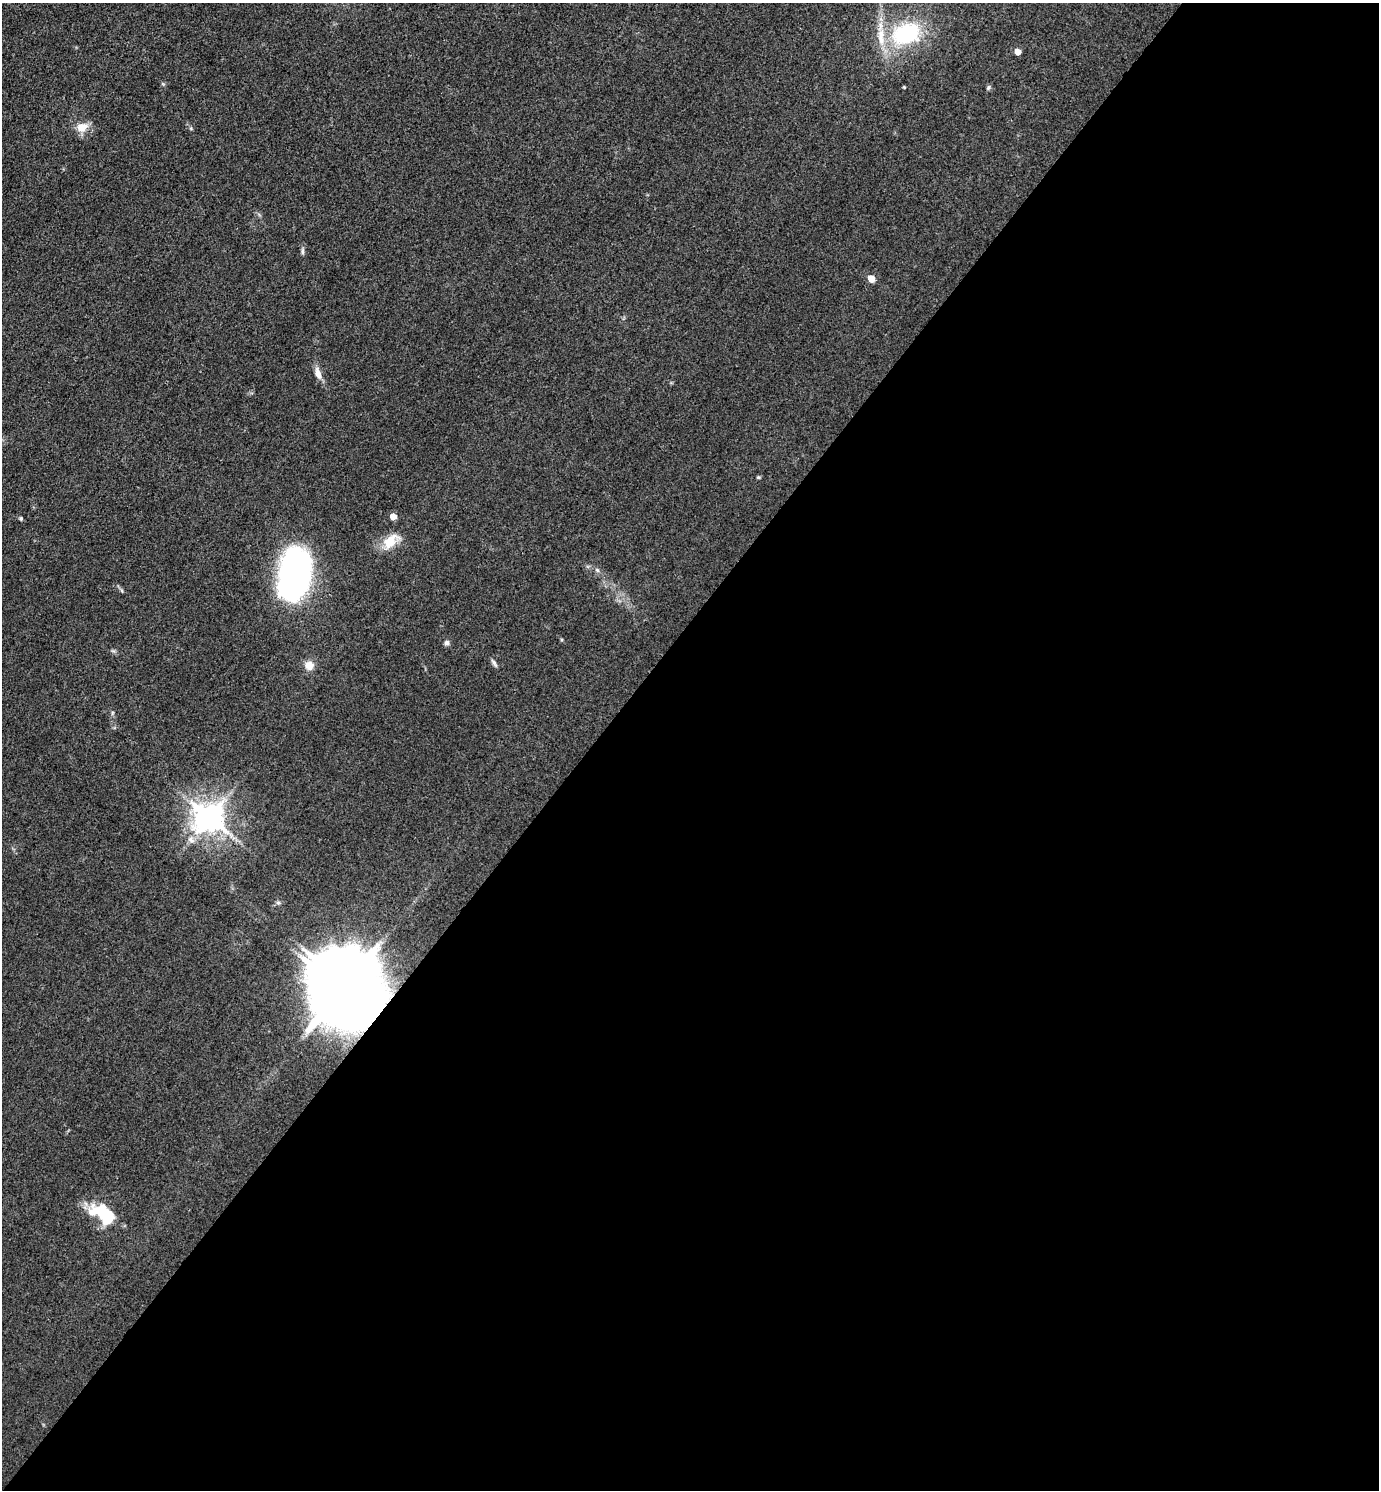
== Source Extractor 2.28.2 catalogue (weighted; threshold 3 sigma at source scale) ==
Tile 12 of 4 x 4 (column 4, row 3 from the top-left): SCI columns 4429-5805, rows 1491-2978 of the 5960 x 5956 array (HDU 1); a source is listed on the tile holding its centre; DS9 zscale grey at full resolution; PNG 1381 x 1492 px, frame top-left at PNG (2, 3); no overlay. Shown black and unused: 57% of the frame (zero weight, under 3 of 4 exposures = <1% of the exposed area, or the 3 px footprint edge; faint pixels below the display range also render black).
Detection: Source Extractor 2.28.2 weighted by HDU 2 'WHT'; one run over the whole footprint, this tile lists its part. Background 0.0432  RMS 0.0051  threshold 0.0231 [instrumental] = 3 sigma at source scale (4.5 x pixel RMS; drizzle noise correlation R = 1.50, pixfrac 1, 0.05/0.05 arcsec/px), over >= 5 px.
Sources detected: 26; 1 inside a brighter object's white glare — not listed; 2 inside a brighter listed object's ellipse — not listed separately; the other 23 listed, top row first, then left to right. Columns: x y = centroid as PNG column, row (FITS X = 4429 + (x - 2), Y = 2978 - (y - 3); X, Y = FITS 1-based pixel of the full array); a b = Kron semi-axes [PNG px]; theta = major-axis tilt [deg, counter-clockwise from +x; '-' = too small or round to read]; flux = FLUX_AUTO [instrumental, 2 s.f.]
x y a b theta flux
906 34 33 23 20 52
1018 52 5 5 - 4.9
904 87 4 4 - 0.45
988 88 8 5 53 0.88
82 127 13 10 23 7.5
303 251 10 4 90 1.2
871 279 6 5 - 7.7
318 373 16 8 -75 4.3
758 477 5 4 - 0.64
393 517 5 5 - 6.3
21 518 5 4 - 0.82
391 541 25 14 38 10
597 570 7 4 -45 1.1
294 575 56 31 79 140
446 643 7 6 - 1.5
494 663 13 4 -58 1.4
309 665 11 11 - 5.2
112 713 6 4 72 0.71
210 818 9 9 - 830
191 840 12 8 -57 3.3
278 903 6 4 0 0.91
346 984 21 14 -43 5200
103 1214 25 14 -31 31
Overlapping masked pixels (flux is a lower limit): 1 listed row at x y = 346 984